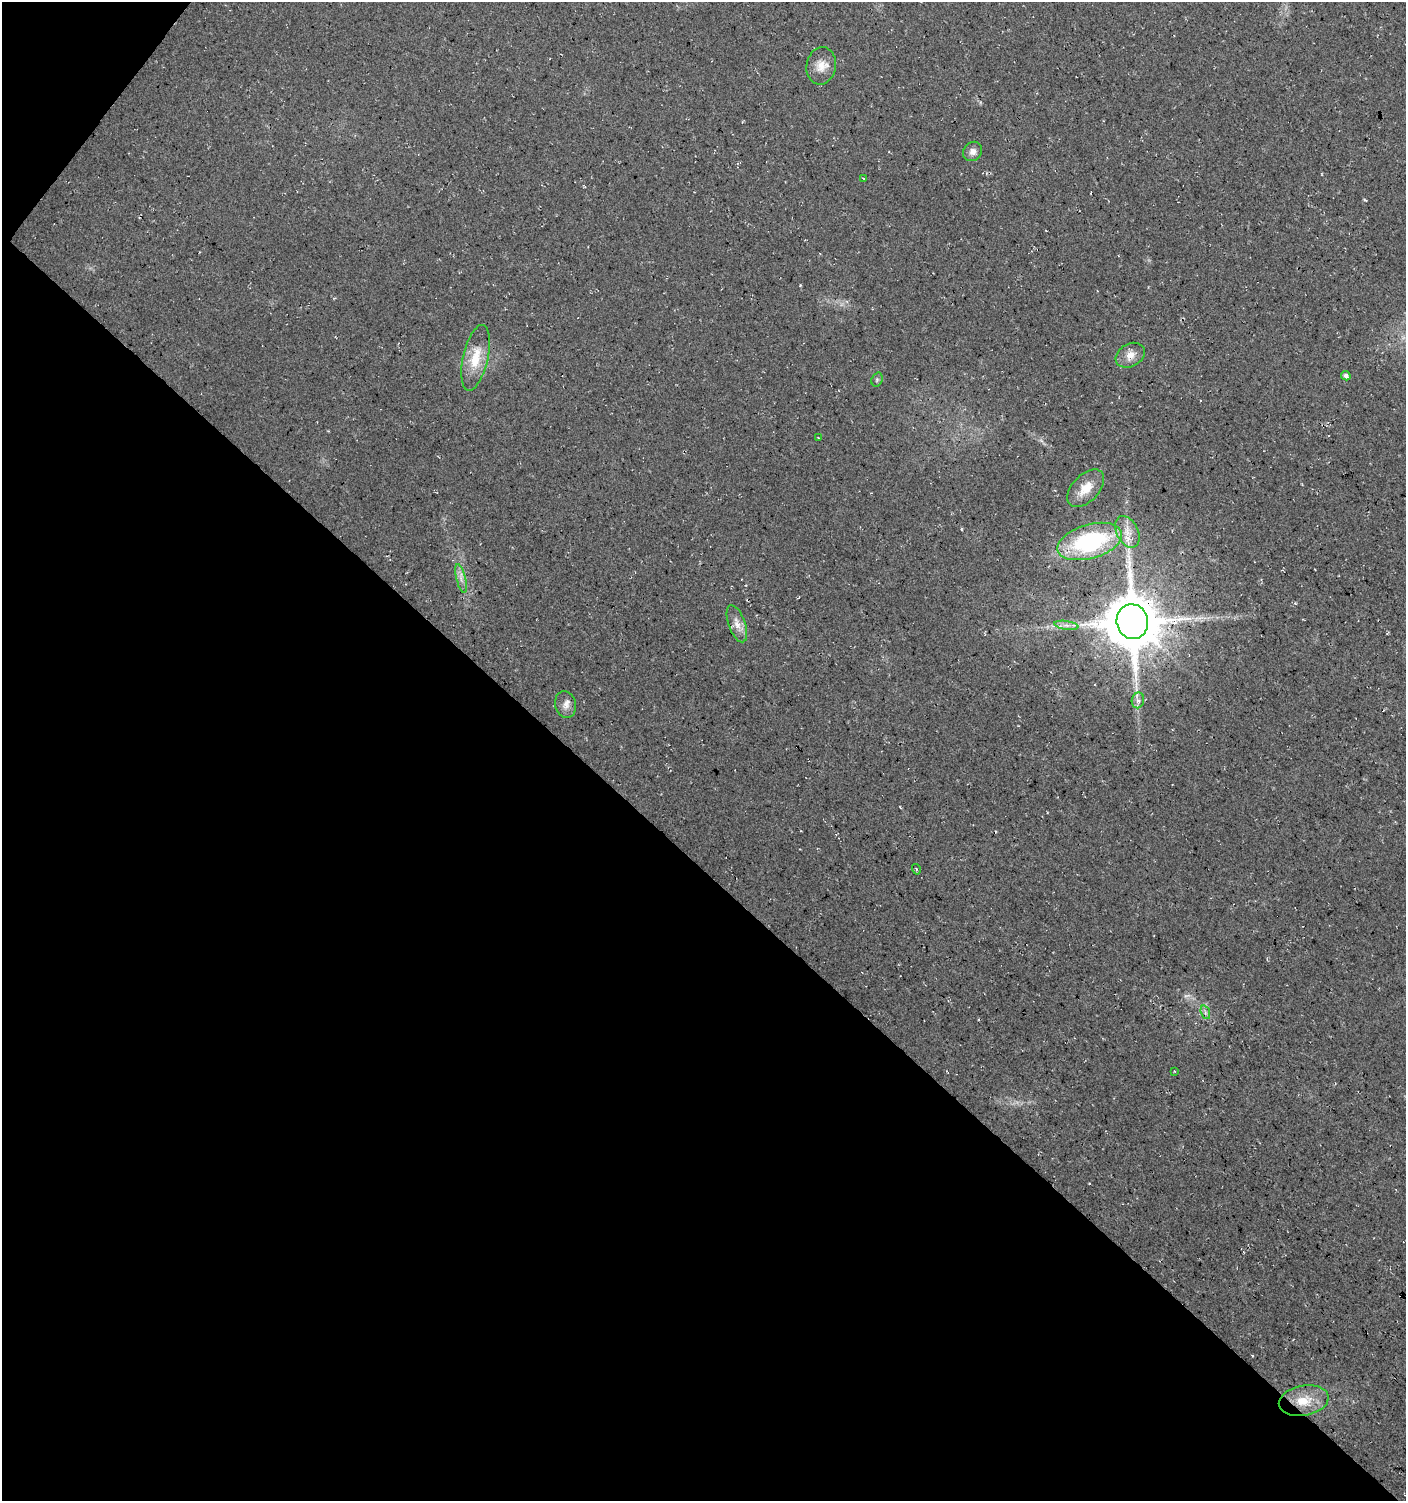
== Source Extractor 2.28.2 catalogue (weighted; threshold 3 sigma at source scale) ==
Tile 9 of 4 x 4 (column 1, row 3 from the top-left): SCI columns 239-1642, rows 1500-2998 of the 6043 x 6022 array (HDU 1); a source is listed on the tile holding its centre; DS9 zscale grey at full resolution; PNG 1408 x 1503 px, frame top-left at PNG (2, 2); each listed source drawn as its Kron ellipse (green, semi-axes under 4 px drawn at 4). Shown black and unused: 43% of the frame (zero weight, under 3 of 4 exposures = <1% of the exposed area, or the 3 px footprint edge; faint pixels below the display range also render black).
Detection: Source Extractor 2.28.2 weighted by HDU 2 'WHT'; one run over the whole footprint, this tile lists its part. Background 0.0176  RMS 0.0054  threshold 0.0244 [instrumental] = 3 sigma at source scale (4.5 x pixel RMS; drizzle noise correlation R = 1.50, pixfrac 1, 0.0396/0.0396 arcsec/px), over >= 5 px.
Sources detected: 21; all 21 listed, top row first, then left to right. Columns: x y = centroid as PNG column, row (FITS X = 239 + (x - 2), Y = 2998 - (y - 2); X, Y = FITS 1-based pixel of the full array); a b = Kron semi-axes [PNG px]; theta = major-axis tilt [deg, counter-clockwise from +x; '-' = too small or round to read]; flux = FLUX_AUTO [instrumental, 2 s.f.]
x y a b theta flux
821 66 19 14 80 7
973 151 10 9 - 2.9
863 178 3 2 - 0.38
1130 355 15 11 29 5.3
476 358 33 12 77 14
1346 376 5 4 - 2.2
877 380 7 5 70 1
818 438 3 2 - 0.45
1086 488 23 13 46 9.5
1127 532 17 10 -63 6.7
1090 541 33 17 16 67
461 579 15 4 -76 2.9
1132 622 17 15 -78 3200
737 624 19 8 -70 4.9
1066 625 12 4 -9 2.4
1138 700 8 6 77 1.9
566 704 13 10 -74 3.7
916 869 5 3 - 0.71
1205 1012 7 4 -72 1.3
1174 1071 3 2 - 0.51
1304 1401 25 15 10 12
Overlapping masked pixels (flux is a lower limit): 1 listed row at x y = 1132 622